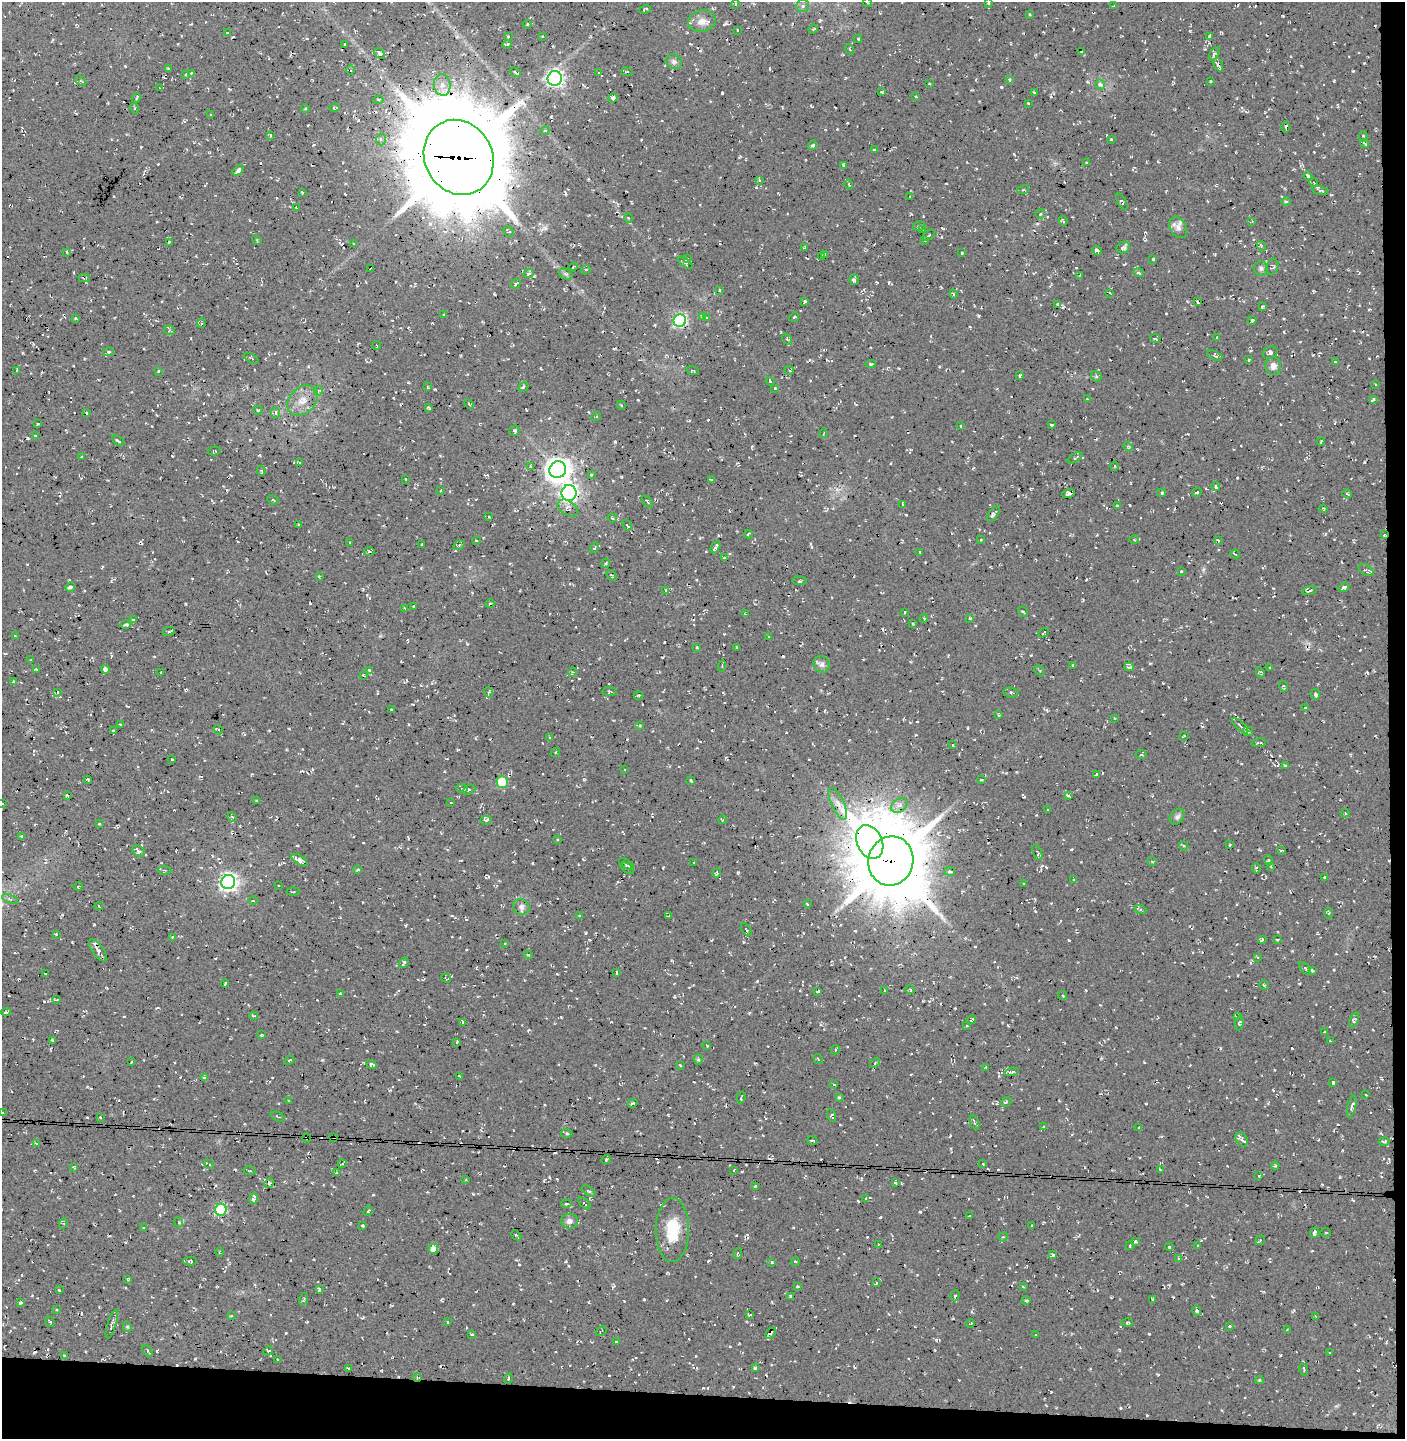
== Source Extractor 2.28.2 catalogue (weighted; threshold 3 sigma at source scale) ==
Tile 9 of 3 x 3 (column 3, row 3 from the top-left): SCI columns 2986-4388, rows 1-1437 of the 4570 x 4319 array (HDU 1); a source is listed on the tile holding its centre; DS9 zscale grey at full resolution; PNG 1407 x 1441 px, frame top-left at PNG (2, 2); each listed source drawn as its Kron ellipse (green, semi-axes under 4 px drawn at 4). Shown black and unused: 4% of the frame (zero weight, under 3 of 4 exposures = <1% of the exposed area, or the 3 px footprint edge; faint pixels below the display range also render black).
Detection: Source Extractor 2.28.2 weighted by HDU 2 'WHT'; one run over the whole footprint, this tile lists its part. Background 0.0234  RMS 0.0058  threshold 0.0262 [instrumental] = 3 sigma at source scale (4.5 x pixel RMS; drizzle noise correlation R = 1.50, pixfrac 1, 0.0396/0.0396 arcsec/px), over >= 5 px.
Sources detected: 891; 94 cosmic-ray / hot-pixel residue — neither listed nor drawn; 6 inside a brighter listed object's ellipse — not listed separately; of the other 791, all 500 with FLUX_AUTO >= 0.558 (the completeness limit of this list) listed and drawn (291 fainter detections not listed), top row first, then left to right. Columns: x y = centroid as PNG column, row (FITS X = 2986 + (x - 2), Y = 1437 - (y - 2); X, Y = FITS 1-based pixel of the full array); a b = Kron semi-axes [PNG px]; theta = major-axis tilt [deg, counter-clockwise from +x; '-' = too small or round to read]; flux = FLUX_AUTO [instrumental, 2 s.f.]
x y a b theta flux
868 3 5 3 - 0.8
989 3 4 3 - 0.73
735 4 4 3 - 0.75
803 6 6 6 - 1.8
1114 6 3 2 - 0.65
645 9 5 3 - 0.98
1030 14 3 2 - 0.83
702 21 14 10 14 5.5
527 24 5 4 - 0.86
813 29 4 3 - 0.77
737 30 3 2 - 0.61
227 33 3 2 - 0.65
508 36 3 2 - 0.9
1209 36 4 3 - 1.9
543 37 3 3 - 0.97
858 39 4 3 - 0.79
345 44 3 2 - 0.61
507 44 4 2 - 1.1
849 49 5 3 - 0.61
1081 52 3 2 - 0.71
380 54 6 4 -45 1.3
1214 54 7 4 60 1.3
674 62 8 7 - 1.7
1218 65 7 3 -67 2.5
168 69 3 2 - 0.56
350 70 4 3 - 0.75
515 72 6 3 -36 1.6
627 72 6 3 -10 0.84
192 73 4 3 - 1.1
599 73 3 2 - 0.97
185 74 3 2 - 0.81
555 78 7 7 - 190
1009 80 4 3 - 0.7
81 81 6 3 -44 0.6
1210 81 3 2 - 0.69
929 83 3 2 - 0.67
1100 84 5 4 - 1.3
442 85 11 8 -80 4
160 88 3 2 - 0.57
882 92 4 3 - 0.76
1034 93 4 3 - 0.6
916 96 3 3 - 1
136 98 5 3 - 0.89
613 98 5 4 - 1.7
378 100 5 4 - 0.94
1028 103 3 3 - 1.1
134 108 5 3 - 0.63
335 108 5 2 - 0.96
305 109 4 3 - 0.58
211 115 3 2 - 0.57
1286 127 5 3 - 0.75
545 131 4 3 - 0.74
270 135 4 3 - 0.64
1363 136 5 3 - 0.83
381 139 6 4 -87 1.6
1111 139 3 3 - 0.69
1365 144 5 3 - 1.1
813 145 5 3 - 1.9
874 150 4 3 - 0.63
459 157 38 34 -61 9800
1087 162 3 2 - 0.76
844 165 4 3 - 1
238 170 6 4 44 2.3
1308 176 4 3 - 2.1
760 181 3 3 - 1.1
1314 183 4 3 - 0.58
849 184 5 3 - 0.7
1023 190 6 4 17 0.74
1320 190 8 4 -14 1.5
302 192 3 3 - 0.68
910 197 3 3 - 0.6
1286 201 5 3 - 0.75
1122 202 9 4 -61 0.95
296 208 4 3 - 0.67
1040 214 5 5 - 0.89
628 218 5 3 - 0.57
1063 221 5 3 - 0.87
1252 221 3 2 - 0.65
919 226 6 4 16 1.1
1178 227 11 7 -59 3.1
923 230 3 2 - 0.6
509 231 6 4 -47 1.1
928 235 7 2 37 0.8
257 240 5 4 - 0.68
924 241 3 2 - 0.69
169 242 3 2 - 0.67
353 243 3 2 - 0.75
1261 246 5 3 - 0.61
1123 247 7 5 27 2.2
805 248 4 3 - 1
1097 251 5 3 - 1.5
67 252 4 3 - 0.66
962 253 4 2 - 0.65
825 254 3 3 - 0.98
822 256 4 3 - 0.9
687 258 3 3 - 0.68
1153 259 3 3 - 0.95
685 263 9 4 -35 1.2
573 267 4 3 - 0.61
1272 267 8 6 66 1.8
1261 268 7 7 - 1.5
371 269 4 2 - 1.1
586 270 5 4 - 0.73
529 273 5 3 - 0.78
1139 273 5 3 - 1.1
565 274 7 5 -25 1.4
1079 275 3 2 - 0.59
84 278 5 2 - 0.91
854 280 5 3 - 1.8
516 283 5 2 - 0.6
720 290 4 3 - 0.81
1110 293 3 2 - 0.74
954 294 4 3 - 0.6
805 302 4 3 - 1.1
1197 302 3 2 - 0.83
1057 304 3 2 - 0.57
1262 307 4 2 - 0.66
444 315 3 2 - 0.59
702 316 4 3 - 0.75
706 317 3 3 - 0.82
794 317 5 3 - 0.7
76 318 4 3 - 0.62
1252 320 4 3 - 1.3
680 321 6 6 - 110
202 323 4 4 - 0.88
169 330 5 5 - 0.95
1155 338 5 3 - 0.84
1217 338 4 3 - 1.2
787 339 6 3 -54 0.73
377 346 4 2 - 0.71
108 352 5 4 - 0.82
1270 353 7 6 - 1.7
1215 355 8 4 -24 1.2
251 358 8 4 -28 1
1249 360 3 2 - 0.66
1335 362 4 3 - 0.56
871 364 5 3 - 0.86
1273 366 9 8 - 3
17 370 3 3 - 0.81
789 370 5 3 - 0.8
159 371 3 3 - 0.79
693 371 6 3 -15 0.75
1019 375 3 3 - 0.9
1096 376 6 4 -47 0.86
770 381 4 3 - 0.91
1375 385 3 2 - 0.58
427 387 3 3 - 0.62
523 387 5 4 - 1.1
775 389 3 2 - 0.56
318 391 4 4 - 0.78
1088 399 4 2 - 0.95
1373 399 4 3 - 0.93
302 401 17 12 45 7.7
469 404 5 3 - 0.65
621 405 4 3 - 0.61
428 408 4 3 - 0.9
258 410 5 3 - 0.85
86 413 4 3 - 0.68
275 413 5 4 - 1.5
596 417 4 3 - 0.64
37 424 4 3 - 0.56
1052 425 4 3 - 0.64
961 426 3 3 - 0.78
515 430 5 5 - 1
823 433 5 2 - 0.6
36 435 3 2 - 0.58
118 441 7 3 -34 1.3
1321 442 4 2 - 0.58
1128 447 5 3 - 0.73
214 451 6 3 9 0.79
82 457 3 2 - 0.72
1075 458 8 4 30 1.2
300 463 3 3 - 1.2
531 466 4 3 - 0.67
1114 466 5 3 - 0.6
558 470 8 8 - 600
261 471 5 2 - 0.86
591 474 3 3 - 0.74
405 479 3 2 - 0.7
711 479 3 2 - 0.57
1216 487 4 3 - 0.85
440 490 3 2 - 0.81
1197 492 4 3 - 0.76
569 493 8 7 - 180
1069 493 6 4 17 2.6
1162 493 4 4 - 0.83
1347 494 5 2 - 0.56
273 500 5 2 - 0.66
647 501 7 2 -51 0.68
902 504 4 2 - 0.58
1117 506 3 3 - 0.63
568 508 11 7 -32 3
1323 509 4 3 - 0.7
993 514 9 4 54 1.9
489 517 3 3 - 0.58
612 518 5 4 - 0.76
298 525 3 2 - 0.84
627 525 6 3 -52 0.9
748 534 4 2 - 0.73
1384 535 3 3 - 0.6
476 540 3 2 - 0.58
981 540 3 2 - 0.76
1134 540 5 3 - 0.57
1218 540 4 3 - 0.6
350 542 3 2 - 0.56
422 545 3 2 - 0.58
459 545 6 3 35 0.75
715 547 6 3 63 1
594 548 5 3 - 0.81
369 551 5 3 - 0.78
920 552 3 3 - 0.78
1235 554 5 2 - 1
724 558 3 2 - 0.8
606 563 5 3 - 0.83
1366 570 8 5 -31 1.5
1181 571 3 2 - 0.6
611 575 6 2 -47 0.92
319 576 3 2 - 0.6
799 581 7 3 -5 0.63
70 587 5 4 - 1.6
1344 587 6 3 34 1.5
666 590 3 2 - 0.64
1309 591 7 2 15 0.58
490 603 4 3 - 0.65
414 606 3 2 - 0.59
405 608 3 2 - 0.73
905 612 3 2 - 0.62
1023 612 5 3 - 1.3
745 614 3 2 - 0.57
924 618 4 3 - 0.58
970 618 4 3 - 0.71
134 620 4 2 - 0.73
912 623 4 2 - 0.59
126 625 5 4 - 1.2
169 631 6 4 19 0.67
1044 633 5 3 - 0.61
15 636 3 2 - 0.56
769 636 3 2 - 0.73
697 647 4 3 - 0.89
737 647 3 2 - 0.72
31 660 3 2 - 0.81
822 664 8 8 - 2.2
1073 665 3 3 - 1.9
722 666 5 2 - 0.57
1129 667 5 3 - 1.4
1270 667 3 2 - 0.62
105 669 4 4 - 2.1
36 670 4 3 - 0.65
369 670 3 3 - 0.87
1039 670 6 2 -44 0.78
161 672 3 2 - 0.69
572 672 5 3 - 0.56
1260 673 5 3 - 0.93
363 675 4 2 - 0.56
14 682 4 3 - 1.4
1283 686 5 3 - 0.7
57 692 3 2 - 0.72
488 692 5 3 - 0.71
610 692 7 3 -6 0.77
1011 693 7 5 -10 1.4
1316 694 5 3 - 0.91
638 695 5 2 - 0.58
1306 708 3 2 - 0.76
391 710 3 3 - 0.73
998 715 3 3 - 0.59
1115 718 3 2 - 0.58
120 724 3 2 - 0.67
640 725 4 3 - 0.77
1240 726 10 2 -43 1.1
218 730 5 2 - 0.94
113 731 3 2 - 0.72
1248 731 5 5 - 1.7
1184 736 5 3 - 0.67
550 738 4 3 - 0.73
1258 743 7 3 11 1.1
953 745 3 3 - 0.7
555 752 5 3 - 0.67
1141 755 5 3 - 0.75
172 759 3 2 - 0.69
1285 765 3 2 - 0.9
624 769 3 2 - 0.57
1096 774 3 2 - 0.57
88 779 3 3 - 0.63
981 779 3 2 - 0.68
691 780 3 3 - 1.1
502 782 6 5 - 23
462 788 6 4 -9 1.1
469 790 6 4 22 1.3
67 795 4 2 - 0.67
1068 796 4 2 - 1.1
257 801 4 2 - 0.61
451 802 3 2 - 0.69
2 803 3 3 - 0.61
838 804 17 6 -65 3.8
899 805 9 6 39 2.6
1048 810 3 2 - 0.57
1345 813 4 4 - 0.78
232 817 5 4 - 1.1
1177 817 9 6 51 1.7
486 820 5 4 - 0.96
723 820 4 3 - 0.77
99 824 3 3 - 0.65
22 836 4 3 - 1
557 840 3 2 - 0.68
870 842 17 12 -66 670
1230 845 3 2 - 0.6
1184 846 5 3 - 0.67
1281 850 3 3 - 1.1
139 851 7 5 -40 2
1037 852 8 4 -68 1.3
300 860 9 4 -32 3.1
1268 860 5 3 - 0.67
891 861 25 22 76 4500
1152 861 4 3 - 0.98
694 863 3 2 - 0.58
626 864 8 3 -31 1.2
1271 866 3 2 - 0.63
627 868 7 3 -37 0.77
1256 868 5 2 - 1.2
358 869 4 3 - 0.92
165 870 7 2 -5 0.61
950 871 5 4 - 1.3
717 873 4 3 - 0.86
1325 877 3 2 - 0.71
1074 880 3 3 - 0.58
228 882 7 6 - 240
1024 884 3 2 - 0.66
278 885 3 3 - 0.69
78 886 4 2 - 0.56
293 892 6 2 3 0.59
10 899 8 4 -23 1.1
253 901 4 3 - 0.68
807 904 3 2 - 0.66
99 906 4 3 - 0.81
521 907 8 7 - 2.2
1140 909 6 4 -19 0.86
1329 913 5 3 - 0.67
579 916 3 2 - 0.67
669 916 3 3 - 0.87
746 930 7 4 -58 1.1
56 934 3 2 - 0.81
172 937 4 3 - 0.73
1262 939 3 3 - 1
1277 939 3 2 - 0.69
505 943 3 2 - 0.61
98 950 13 5 -55 2.8
528 955 4 3 - 0.77
1257 957 4 3 - 0.67
404 963 6 3 55 1
1305 968 7 3 -50 0.82
1312 970 4 3 - 0.92
616 973 4 3 - 1
46 974 3 2 - 0.62
446 978 5 3 - 0.6
225 983 4 2 - 0.67
1264 985 5 2 - 0.58
910 990 4 3 - 1.1
818 991 4 2 - 0.89
885 991 2 2 - 0.65
340 994 4 3 - 0.67
1063 995 4 3 - 0.64
57 999 3 2 - 0.9
6 1012 4 2 - 0.89
254 1016 4 3 - 0.92
1237 1016 4 3 - 0.74
971 1020 5 3 - 1
1354 1020 8 4 65 0.97
463 1022 4 3 - 0.73
1239 1023 7 4 84 0.86
967 1026 3 2 - 0.6
1324 1032 3 2 - 0.98
261 1035 3 2 - 0.56
53 1040 4 3 - 0.62
1330 1041 3 2 - 0.58
456 1042 3 2 - 0.58
706 1045 3 3 - 0.67
835 1050 5 2 - 0.64
698 1059 5 4 - 1.1
818 1059 5 3 - 0.57
289 1060 5 3 - 0.56
132 1062 3 2 - 0.7
875 1063 6 3 47 0.93
371 1065 5 4 - 2.4
680 1065 3 2 - 0.73
986 1067 4 3 - 0.58
1012 1072 7 4 9 1.4
460 1076 4 2 - 0.87
204 1077 4 3 - 0.92
1333 1082 3 3 - 1.1
834 1084 3 2 - 0.57
1366 1094 3 2 - 0.63
741 1098 6 2 73 0.59
839 1098 3 3 - 1
289 1101 3 3 - 0.86
1006 1102 6 3 37 0.81
633 1103 5 3 - 0.68
1352 1106 11 4 76 2.3
3 1113 3 2 - 0.66
832 1115 6 4 -73 1.1
278 1116 7 3 -23 0.62
100 1117 4 3 - 0.85
974 1123 7 2 -69 0.63
1044 1127 4 4 - 0.95
1139 1128 3 3 - 0.98
567 1133 6 4 -3 0.93
334 1137 4 3 - 2.5
307 1138 4 3 - 1.1
1242 1139 7 5 -55 1.9
812 1140 5 2 - 0.7
1384 1142 5 4 - 1
37 1143 4 3 - 0.97
606 1160 5 4 - 0.77
209 1164 6 3 -36 1.1
342 1164 4 3 - 0.68
982 1164 3 3 - 0.68
1275 1166 4 4 - 0.75
74 1167 3 2 - 0.71
1160 1170 3 3 - 0.68
249 1171 6 3 -10 0.63
734 1171 3 2 - 0.64
337 1173 3 2 - 0.96
1259 1175 3 3 - 0.71
466 1179 2 2 - 0.6
895 1182 4 3 - 0.84
269 1183 5 4 - 0.83
755 1186 3 3 - 1
589 1191 8 3 -33 0.75
253 1198 6 4 75 1.8
866 1199 3 2 - 0.57
584 1203 7 2 -45 0.66
566 1204 5 3 - 0.81
221 1210 6 5 - 51
368 1211 5 3 - 0.75
970 1216 3 3 - 0.83
569 1221 8 7 - 2.5
179 1222 5 4 - 0.88
64 1223 5 3 - 0.73
362 1226 3 2 - 0.72
1032 1226 3 2 - 0.74
143 1228 3 2 - 0.72
672 1230 32 16 89 20
1314 1233 5 3 - 2.1
1325 1233 5 3 - 0.58
516 1235 6 3 -43 1.3
1003 1237 5 4 - 0.78
1260 1240 5 3 - 0.83
1135 1241 4 3 - 0.59
878 1244 4 2 - 0.73
1130 1246 4 2 - 0.7
1198 1246 3 2 - 0.65
1169 1247 4 3 - 0.78
433 1249 5 4 - 7
220 1252 4 3 - 0.57
738 1253 6 2 71 0.63
1053 1255 4 3 - 1.4
1179 1259 4 3 - 0.66
190 1261 7 4 1 0.86
772 1262 4 3 - 0.69
795 1262 4 2 - 0.61
128 1279 4 4 - 0.72
876 1283 4 3 - 0.77
798 1287 3 3 - 0.83
1023 1287 3 2 - 0.62
59 1290 3 2 - 0.58
319 1290 4 3 - 0.94
790 1296 3 3 - 0.74
955 1296 6 4 73 0.95
304 1299 6 3 72 0.75
1153 1299 3 3 - 1
1026 1301 4 3 - 0.64
20 1302 4 3 - 1.6
56 1310 3 3 - 0.58
1197 1311 5 4 - 1.4
749 1315 4 3 - 0.85
231 1316 3 2 - 0.78
1315 1316 3 2 - 0.58
50 1322 5 3 - 0.66
447 1322 3 3 - 0.99
1127 1322 5 3 - 0.64
970 1323 5 2 - 0.77
112 1324 15 3 72 1.5
1229 1326 3 3 - 0.58
127 1327 5 4 - 0.67
1287 1330 3 2 - 0.66
601 1331 6 2 31 0.8
771 1333 6 3 47 1.3
472 1335 3 3 - 1.1
1035 1335 3 2 - 0.69
616 1342 3 3 - 0.89
148 1351 7 3 -53 0.88
268 1351 5 4 - 0.84
1330 1353 3 3 - 0.59
64 1355 3 2 - 0.78
277 1360 3 3 - 0.74
755 1368 3 3 - 1.3
349 1369 3 2 - 0.63
1304 1369 6 3 -80 0.68
417 1377 5 3 - 0.56
508 1379 5 2 - 0.57
1259 1380 4 3 - 0.88
Overlapping masked pixels (flux is a lower limit): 9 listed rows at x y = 1218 65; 459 157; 1384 535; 870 842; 891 861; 334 1137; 307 1138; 221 1210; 417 1377
Isophote crosses this tile's border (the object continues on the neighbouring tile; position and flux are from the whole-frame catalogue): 3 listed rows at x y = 868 3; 2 803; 3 1113
Unlisted compact peaks at least as high as the median listed source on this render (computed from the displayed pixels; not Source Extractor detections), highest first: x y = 1334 81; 322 1060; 227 490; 494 294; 586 933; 44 1001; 94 924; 855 931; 467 644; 1334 970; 662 657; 950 1136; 663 868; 1336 1406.